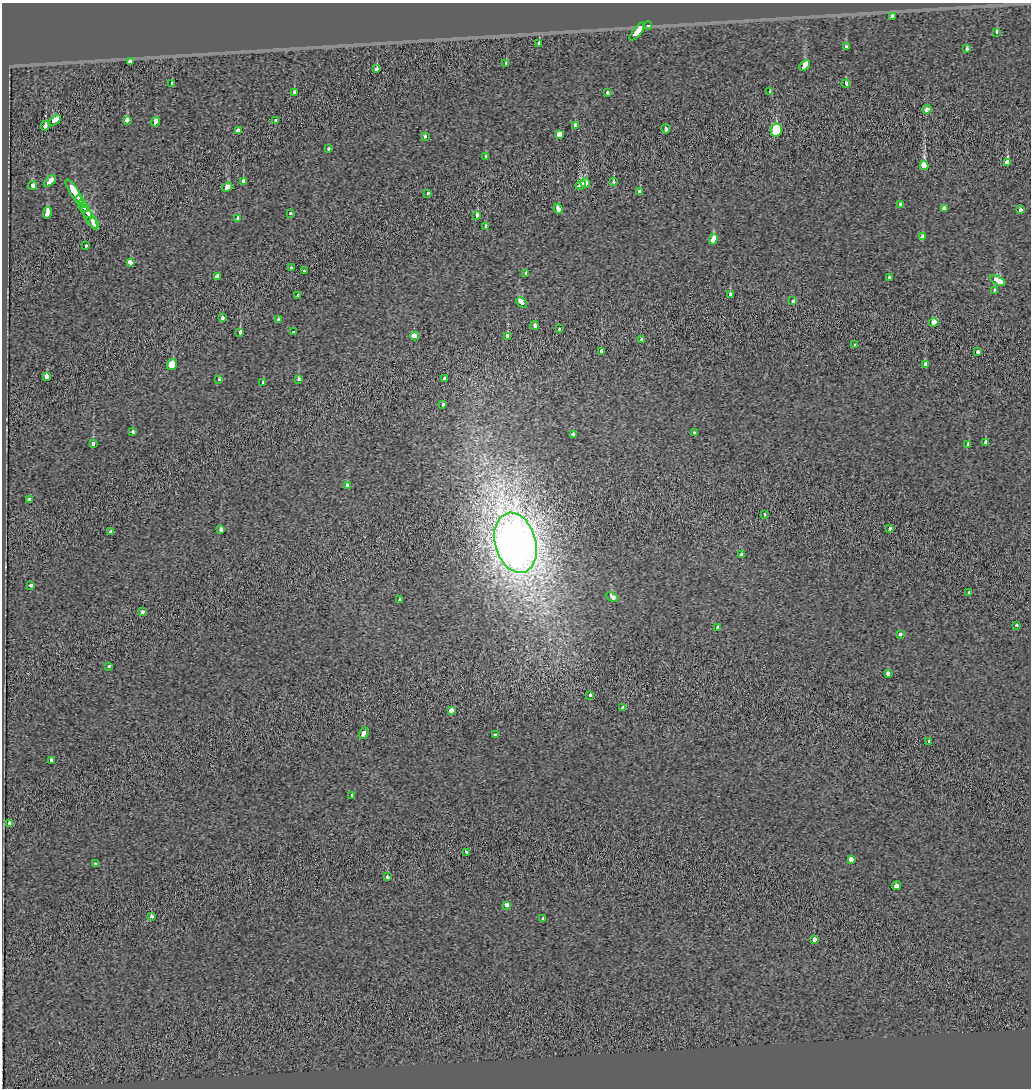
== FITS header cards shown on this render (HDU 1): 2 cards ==
NAXIS1  =                 1029
NAXIS2  =                 1086

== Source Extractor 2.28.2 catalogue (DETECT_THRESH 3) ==
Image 1029 x 1086 px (HDU 1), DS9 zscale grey, 1 PNG px = 1 image px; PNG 1033 x 1090 px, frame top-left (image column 1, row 1086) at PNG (2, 3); each listed source drawn as its Kron ellipse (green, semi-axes under 4 px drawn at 4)
Background 0.00463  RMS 0.1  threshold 0.311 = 3 sigma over >= 5 px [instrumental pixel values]
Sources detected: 134; all 134 listed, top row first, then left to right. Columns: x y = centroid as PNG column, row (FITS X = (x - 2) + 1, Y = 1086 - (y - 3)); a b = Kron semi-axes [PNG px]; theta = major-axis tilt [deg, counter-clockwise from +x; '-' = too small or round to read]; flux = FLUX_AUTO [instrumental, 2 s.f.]
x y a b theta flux
892 17 4 3 - 130
648 26 4 4 - 20
637 31 11 4 52 470
997 32 3 3 - 65
539 44 3 3 - 66
846 47 4 3 - 48
967 49 3 3 - 36
130 62 3 3 - 290
506 63 3 3 - 44
805 65 6 3 44 250
377 69 3 3 - 170
172 83 3 3 - 64
846 84 4 3 - 160
294 92 3 3 - 82
607 92 3 3 - 60
770 92 4 3 - 68
927 109 4 3 - 320
54 120 7 3 34 420
127 120 4 3 - 310
275 120 3 3 - 37
155 122 5 3 - 280
575 125 4 3 - 130
45 126 5 3 - 260
666 129 5 3 - 250
238 130 4 3 - 150
776 130 6 5 - 360
560 134 3 3 - 2900
425 136 3 3 - 39
329 148 3 3 - 44
485 157 3 3 - 440
1007 162 4 3 - 500
924 165 5 4 - 900
50 181 7 3 44 310
243 181 4 3 - 68
614 182 3 3 - 59
585 183 5 4 - 280
581 185 5 3 - 300
33 186 4 3 - 200
227 187 5 4 - 180
74 191 14 4 -58 760
640 191 3 3 - 98
427 193 3 3 - 41
80 200 5 3 - 310
900 205 4 3 - 150
83 206 7 3 -58 340
944 208 4 4 - 140
558 209 5 3 - 290
1020 210 3 3 - 90
86 212 7 3 -56 320
47 213 6 3 76 550
290 213 3 3 - 47
477 216 4 3 - 200
90 218 13 3 -59 820
238 219 3 3 - 65
94 223 6 3 -62 630
486 226 3 3 - 58
922 237 3 3 - 200
713 239 5 3 - 480
86 246 3 3 - 56
130 262 4 3 - 120
291 268 3 3 - 94
304 271 3 3 - 150
526 273 4 3 - 81
217 276 3 3 - 400
889 278 3 3 - 71
998 281 8 4 -24 570
994 290 3 3 - 74
298 295 3 3 - 79
730 295 3 3 - 150
793 301 3 3 - 84
521 302 6 3 -44 360
223 318 3 3 - 180
279 319 3 3 - 99
934 322 4 4 - 150
535 325 4 3 - 150
559 329 3 3 - 41
240 332 3 3 - 130
294 332 3 3 - 90
415 336 4 3 - 1000
507 336 3 3 - 170
641 340 3 3 - 51
855 345 3 3 - 39
602 351 4 3 - 110
978 352 3 3 - 130
925 364 3 3 - 84
172 365 6 5 - 100
46 377 4 3 - 310
444 378 3 3 - 86
298 379 4 3 - 83
219 380 3 3 - 87
263 383 4 3 - 71
443 404 3 3 - 75
132 432 3 3 - 88
694 433 3 3 - 100
573 434 4 3 - 98
986 442 3 3 - 280
93 444 3 3 - 130
968 444 4 3 - 160
347 486 4 3 - 110
29 499 3 3 - 66
765 515 3 3 - 24
890 529 3 3 - 110
221 530 4 3 - 61
111 532 3 3 - 110
516 543 31 20 -74 9100
741 554 4 3 - 82
31 585 3 3 - 96
969 592 3 3 - 45
612 597 6 3 -28 340
400 600 4 3 - 67
143 612 3 3 - 94
1017 626 3 3 - 93
717 627 4 3 - 97
900 634 3 3 - 99
109 666 3 3 - 45
888 673 3 3 - 160
590 695 3 3 - 86
623 708 4 3 - 89
452 710 4 3 - 210
364 733 6 3 63 310
496 734 3 3 - 76
929 741 3 3 - 51
51 761 4 3 - 160
352 796 4 3 - 43
10 823 3 3 - 73
467 852 3 3 - 82
851 859 4 3 - 250
95 864 3 3 - 82
387 877 3 3 - 70
896 886 4 3 - 190
507 905 4 3 - 81
151 917 3 3 - 100
543 919 3 3 - 39
815 939 3 3 - 240